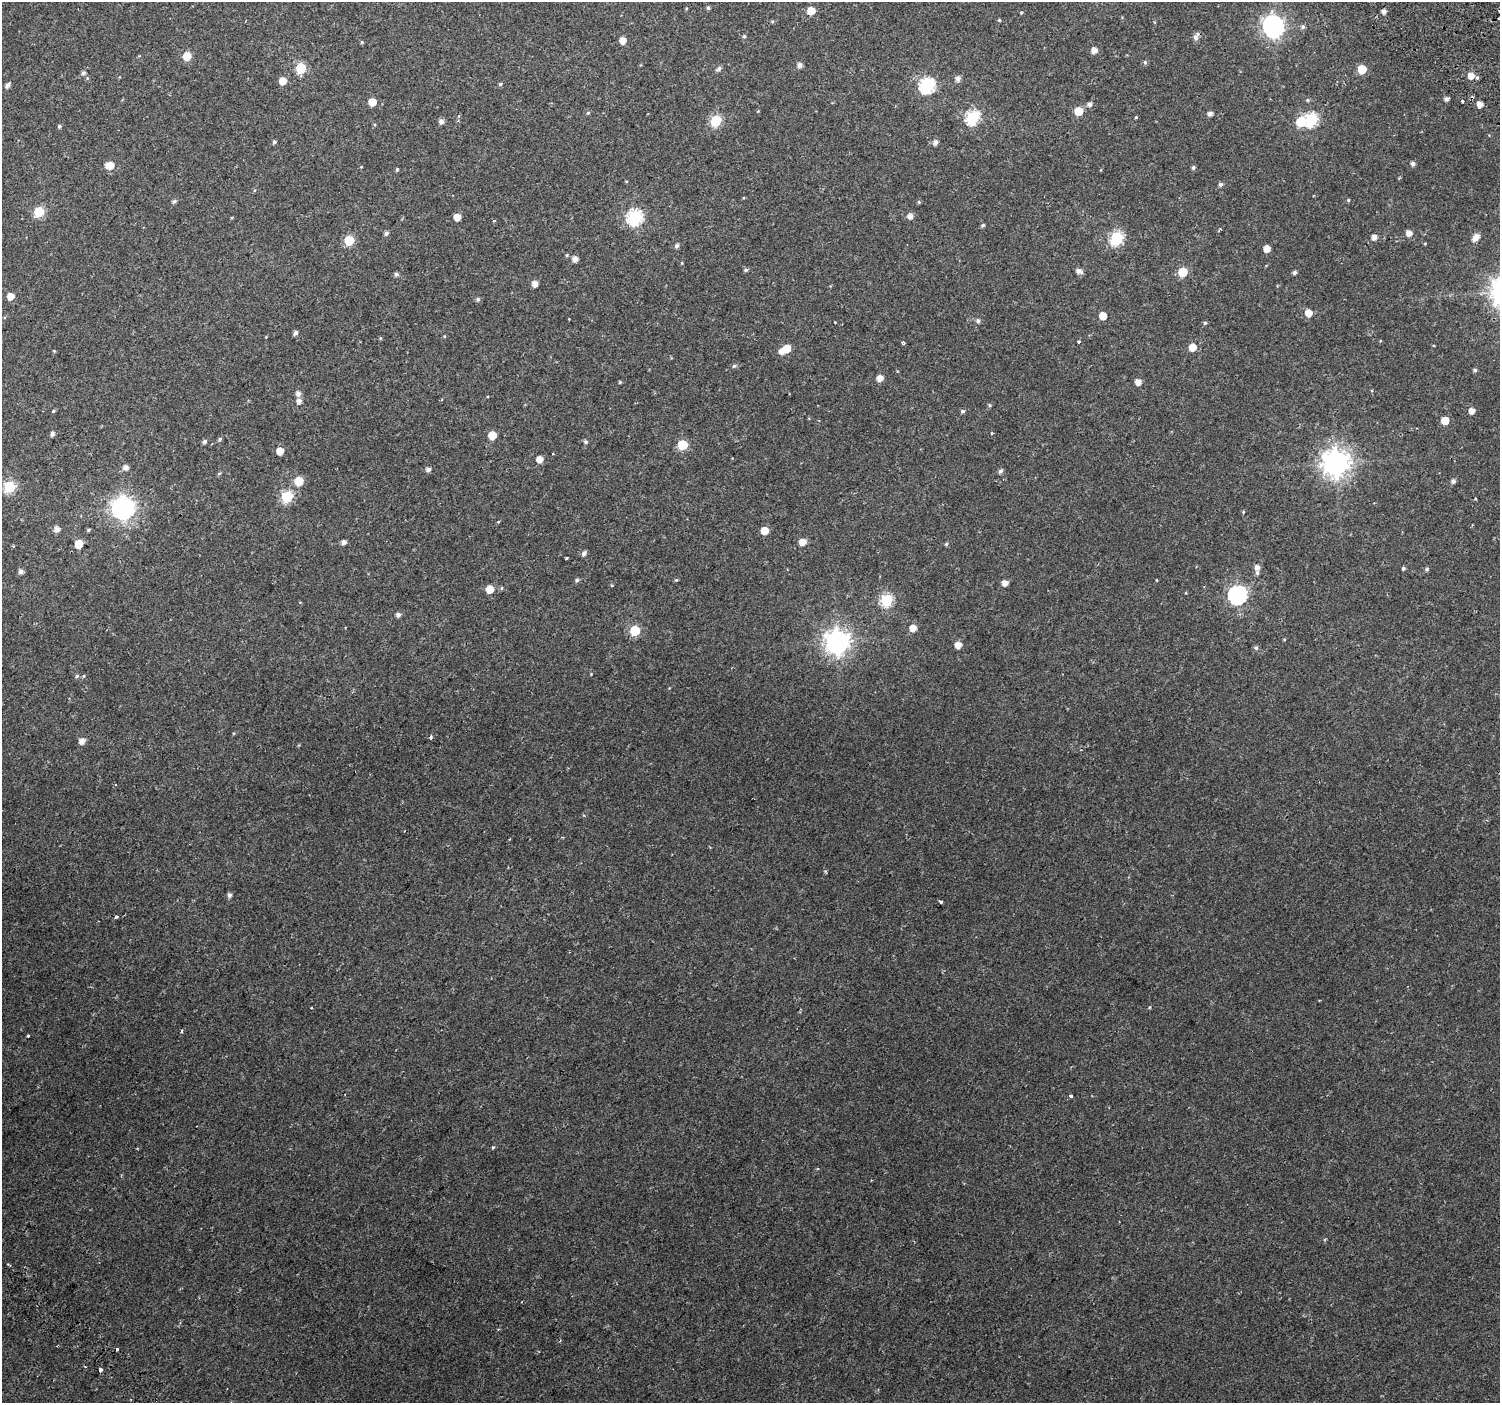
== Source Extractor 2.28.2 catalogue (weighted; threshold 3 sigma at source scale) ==
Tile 7 of 4 x 4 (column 3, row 2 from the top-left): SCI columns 3089-4586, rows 3142-4542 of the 6168 x 6217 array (HDU 1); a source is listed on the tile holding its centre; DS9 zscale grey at full resolution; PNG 1502 x 1405 px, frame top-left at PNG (2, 2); no overlay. Shown black and unused: <1% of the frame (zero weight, under 2 of 3 exposures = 6% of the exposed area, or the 3 px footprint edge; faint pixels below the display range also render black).
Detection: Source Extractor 2.28.2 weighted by HDU 2 'WHT'; one run over the whole footprint, this tile lists its part. Background 0.046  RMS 0.0039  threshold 0.0173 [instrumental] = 3 sigma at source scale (4.5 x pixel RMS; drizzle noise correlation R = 1.50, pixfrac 1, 0.0396/0.0396 arcsec/px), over >= 5 px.
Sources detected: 165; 1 cosmic-ray / hot-pixel residue — not listed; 1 inside a brighter listed object's ellipse — not listed separately; the other 163 listed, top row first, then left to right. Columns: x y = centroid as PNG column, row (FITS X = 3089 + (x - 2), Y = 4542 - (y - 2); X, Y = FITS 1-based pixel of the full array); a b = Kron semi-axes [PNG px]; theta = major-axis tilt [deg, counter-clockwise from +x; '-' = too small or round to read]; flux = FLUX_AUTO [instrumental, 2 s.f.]
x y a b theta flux
708 8 5 4 - 0.67
811 11 5 5 - 6.3
1384 11 5 4 - 1.6
1021 12 4 4 - 0.37
1499 19 3 3 - 0.86
999 20 4 4 - 0.42
772 21 5 3 - 0.47
1273 26 10 8 -68 200
1303 27 6 5 - 0.8
744 36 5 4 - 0.56
1196 37 10 5 60 1.7
622 41 5 5 - 3.7
362 42 5 4 - 0.44
1094 50 5 5 - 2.6
187 56 6 5 - 8.2
1145 62 6 5 - 0.66
800 65 5 5 - 1.5
301 68 6 6 - 21
719 69 7 5 34 1
1362 69 6 5 - 12
83 73 5 5 - 0.88
1471 76 6 6 - 3.7
958 79 5 5 - 1.7
283 81 5 5 - 5
500 84 5 5 - 0.48
7 85 5 5 - 1.5
927 85 7 7 - 68
1446 99 5 4 - 1.2
1308 100 5 4 - 0.49
1462 101 3 3 - 0.56
372 102 5 5 - 6.2
1089 104 6 5 - 1.4
1480 104 5 5 - 2.9
1079 111 6 5 - 8.8
588 113 5 4 - 0.5
1210 114 4 4 - 1.7
973 117 7 6 - 47
1136 117 4 3 - 0.34
1311 119 7 6 - 47
716 120 6 6 - 29
441 122 6 5 - 1.5
1300 122 6 6 - 13
59 126 4 4 - 0.58
274 142 5 4 - 0.7
935 142 5 5 - 1.6
1413 164 5 5 - 1.2
109 165 7 6 - 5.9
1193 167 4 4 - 0.8
397 169 5 4 - 0.48
1220 184 5 4 - 0.91
1348 200 4 4 - 0.41
174 201 6 4 44 0.79
919 202 5 4 - 0.44
39 212 6 6 - 22
910 216 5 5 - 2.1
457 217 5 5 - 4.1
635 217 7 7 - 69
494 221 3 3 - 0.85
983 225 5 4 - 0.66
1219 230 6 3 50 0.49
386 233 5 4 - 1.1
1409 233 5 5 - 2.4
1374 237 5 5 - 2
1476 237 9 5 46 3.2
1116 238 6 6 - 44
349 240 6 6 - 17
677 246 6 5 - 0.97
1267 249 5 5 - 3.9
567 255 5 3 - 0.39
575 259 5 5 - 2.2
682 263 5 3 - 0.32
746 270 5 4 - 0.65
1079 271 8 5 -28 1.7
1183 272 6 5 - 14
1294 272 4 4 - 0.9
396 274 5 5 - 0.92
535 284 5 5 - 2.6
10 296 5 5 - 4.2
478 299 5 5 - 0.77
1309 313 6 6 - 4.1
1103 316 5 5 - 5.2
978 321 5 5 - 1.1
1205 323 5 4 - 0.56
295 333 5 4 - 1.1
1079 341 3 3 - 0.99
903 343 5 4 - 0.5
1192 347 6 5 - 5.4
787 348 5 5 - 6.5
54 351 4 3 - 0.32
781 351 5 5 - 2.5
734 366 5 5 - 0.7
1475 370 5 4 - 0.75
880 378 5 5 - 3.1
620 382 4 4 - 0.4
1138 382 5 5 - 2.8
298 393 6 5 - 1.8
299 401 5 5 - 1.7
989 405 5 3 - 0.45
53 411 4 4 - 0.43
962 411 5 4 - 0.7
1472 411 5 5 - 2.7
1445 421 6 5 - 5.8
992 433 3 3 - 0.36
52 434 5 5 - 1.2
492 435 5 5 - 8.5
220 439 5 4 - 0.6
204 442 5 5 - 0.89
586 442 5 5 - 0.71
682 445 6 6 - 17
280 451 5 5 - 5
539 459 5 5 - 3.4
1336 463 9 9 - 400
126 467 5 5 - 2.2
428 469 6 5 - 1.1
1001 471 6 5 - 1
219 473 5 3 - 0.41
299 481 6 5 - 13
1453 481 5 5 - 1.1
9 487 6 6 - 31
287 497 6 6 - 31
123 508 9 8 - 230
1243 512 5 3 - 0.33
498 522 3 3 - 0.31
57 529 5 5 - 2.2
88 530 5 4 - 0.52
764 530 5 5 - 5.6
343 542 5 5 - 1.5
802 542 6 5 - 3.4
79 544 5 5 - 11
946 544 5 4 - 0.47
584 553 6 5 - 1.2
566 558 3 2 - 0.38
1257 567 6 6 - 1.8
1403 568 4 4 - 0.7
1427 569 5 5 - 0.72
21 571 5 5 - 1.5
577 580 5 5 - 0.68
676 580 5 4 - 0.41
1156 580 4 2 - 0.23
1005 583 5 5 - 2.6
490 589 5 5 - 6.7
1237 595 8 7 - 110
886 600 6 6 - 37
398 615 5 5 - 1.2
913 628 5 5 - 3.5
635 630 6 6 - 20
837 642 9 8 - 300
958 645 5 5 - 3.2
1256 648 6 5 - 0.69
77 676 5 4 - 0.6
431 737 5 4 - 0.78
82 741 5 5 - 2.5
115 785 3 2 - 0.58
229 895 6 5 - 1.1
941 902 4 3 - 0.82
117 916 4 3 - 0.87
311 1007 3 3 - 1.2
181 1031 5 3 - 0.4
1071 1096 3 3 - 1.5
492 1147 5 4 - 0.55
137 1148 3 2 - 0.28
117 1349 3 2 - 0.83
100 1369 3 3 - 10
Isophote crosses this tile's border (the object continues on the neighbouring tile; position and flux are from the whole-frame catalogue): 1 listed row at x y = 1499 19